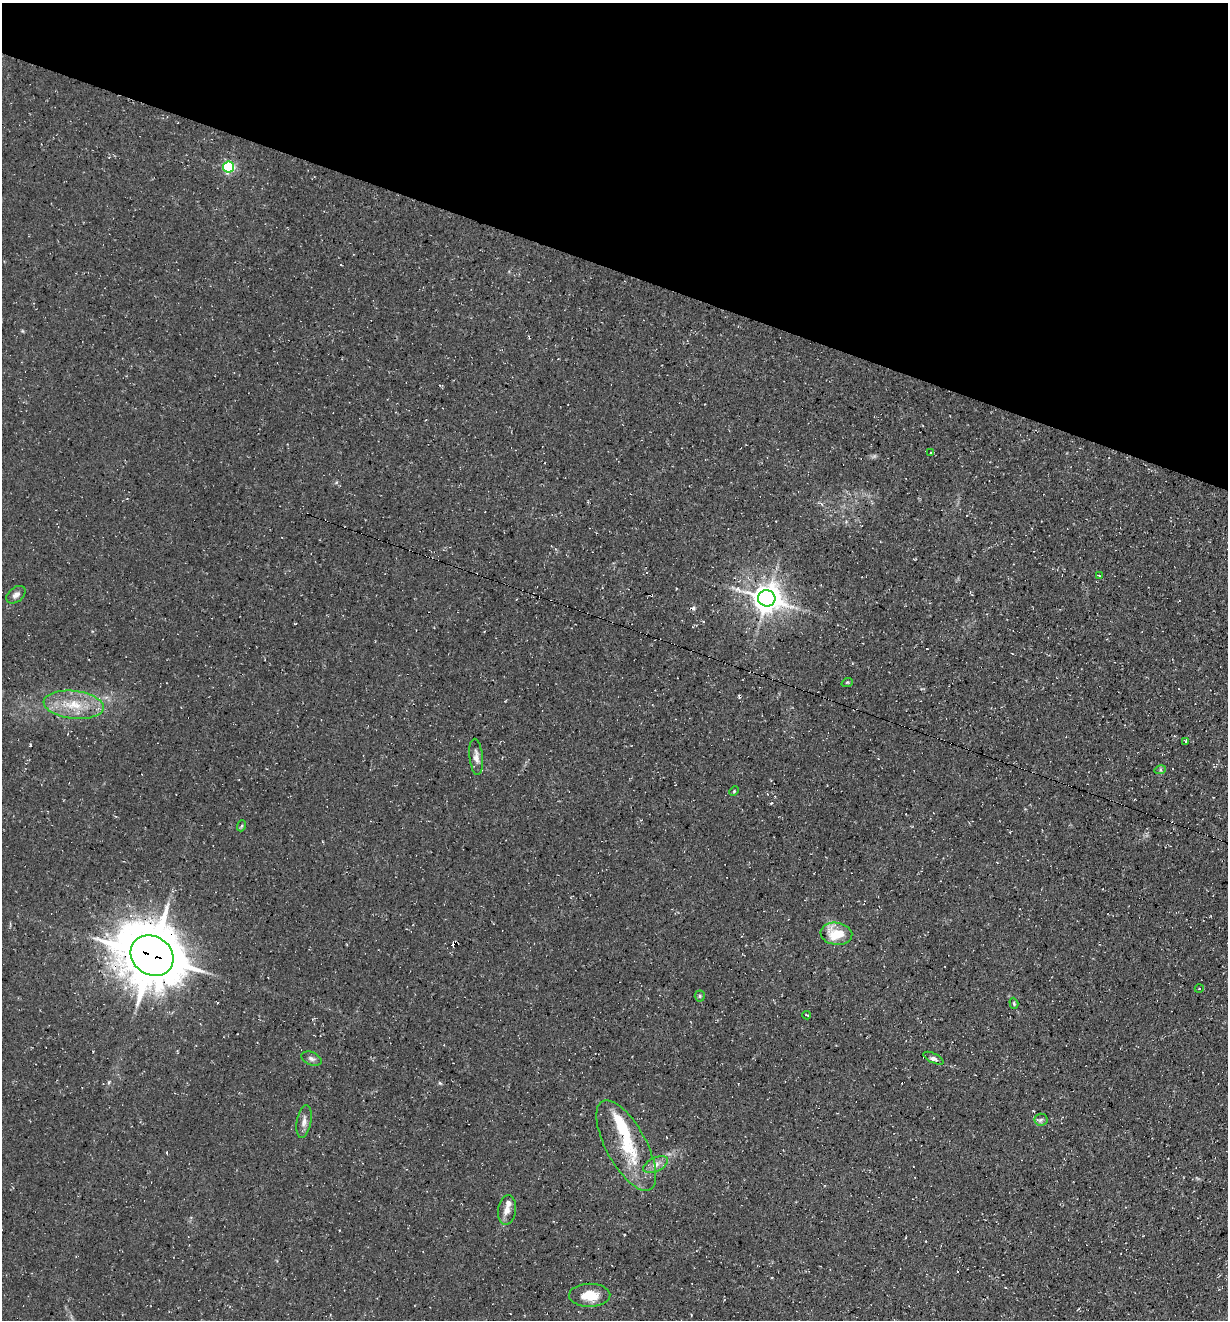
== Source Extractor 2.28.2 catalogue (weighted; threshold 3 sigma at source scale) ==
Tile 2 of 4 x 4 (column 2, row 1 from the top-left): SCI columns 1361-2586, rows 3955-5272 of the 5290 x 5272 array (HDU 1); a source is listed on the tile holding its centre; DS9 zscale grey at full resolution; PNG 1230 x 1322 px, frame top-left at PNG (2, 3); each listed source drawn as its Kron ellipse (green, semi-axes under 4 px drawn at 4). Shown black and unused: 20% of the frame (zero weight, under 3 of 4 exposures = <1% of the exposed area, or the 3 px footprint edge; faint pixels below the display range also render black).
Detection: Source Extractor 2.28.2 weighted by HDU 2 'WHT'; one run over the whole footprint, this tile lists its part. Background 0.0861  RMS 0.0059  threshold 0.0264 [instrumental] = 3 sigma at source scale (4.5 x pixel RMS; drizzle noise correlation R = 1.50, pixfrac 1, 0.05/0.05 arcsec/px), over >= 5 px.
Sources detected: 36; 1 too faint to see at this stretch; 1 inside a brighter object's white glare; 6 cosmic-ray / hot-pixel residue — neither listed nor drawn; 2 inside a brighter listed object's ellipse — not listed separately; the other 26 listed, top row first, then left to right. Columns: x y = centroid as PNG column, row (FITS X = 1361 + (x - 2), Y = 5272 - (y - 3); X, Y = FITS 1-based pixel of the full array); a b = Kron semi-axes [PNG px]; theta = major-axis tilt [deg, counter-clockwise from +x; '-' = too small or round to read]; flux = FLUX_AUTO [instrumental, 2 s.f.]
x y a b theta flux
229 167 5 5 - 77
931 453 3 2 - 1.4
1099 576 3 2 - 0.55
16 595 11 7 39 2.9
767 598 8 8 - 810
847 683 6 3 20 0.64
74 705 30 14 -6 18
1186 741 3 2 - 0.53
476 757 18 6 -84 3.6
1160 770 6 4 18 0.69
734 791 5 4 - 0.69
241 826 5 3 - 0.61
836 934 16 11 -8 15
152 956 22 19 -35 3200
1199 989 4 3 - 0.45
700 996 5 5 - 0.89
1014 1003 5 4 - 0.8
807 1015 4 2 - 1.5
933 1058 11 5 -25 1.9
311 1059 10 6 -22 2.3
1041 1120 6 6 - 1.3
304 1121 17 7 80 3.5
626 1146 50 20 -62 32
656 1165 13 7 26 3.6
507 1210 15 9 81 4.1
590 1295 20 11 1 12
Overlapping masked pixels (flux is a lower limit): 3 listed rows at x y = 767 598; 152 956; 626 1146